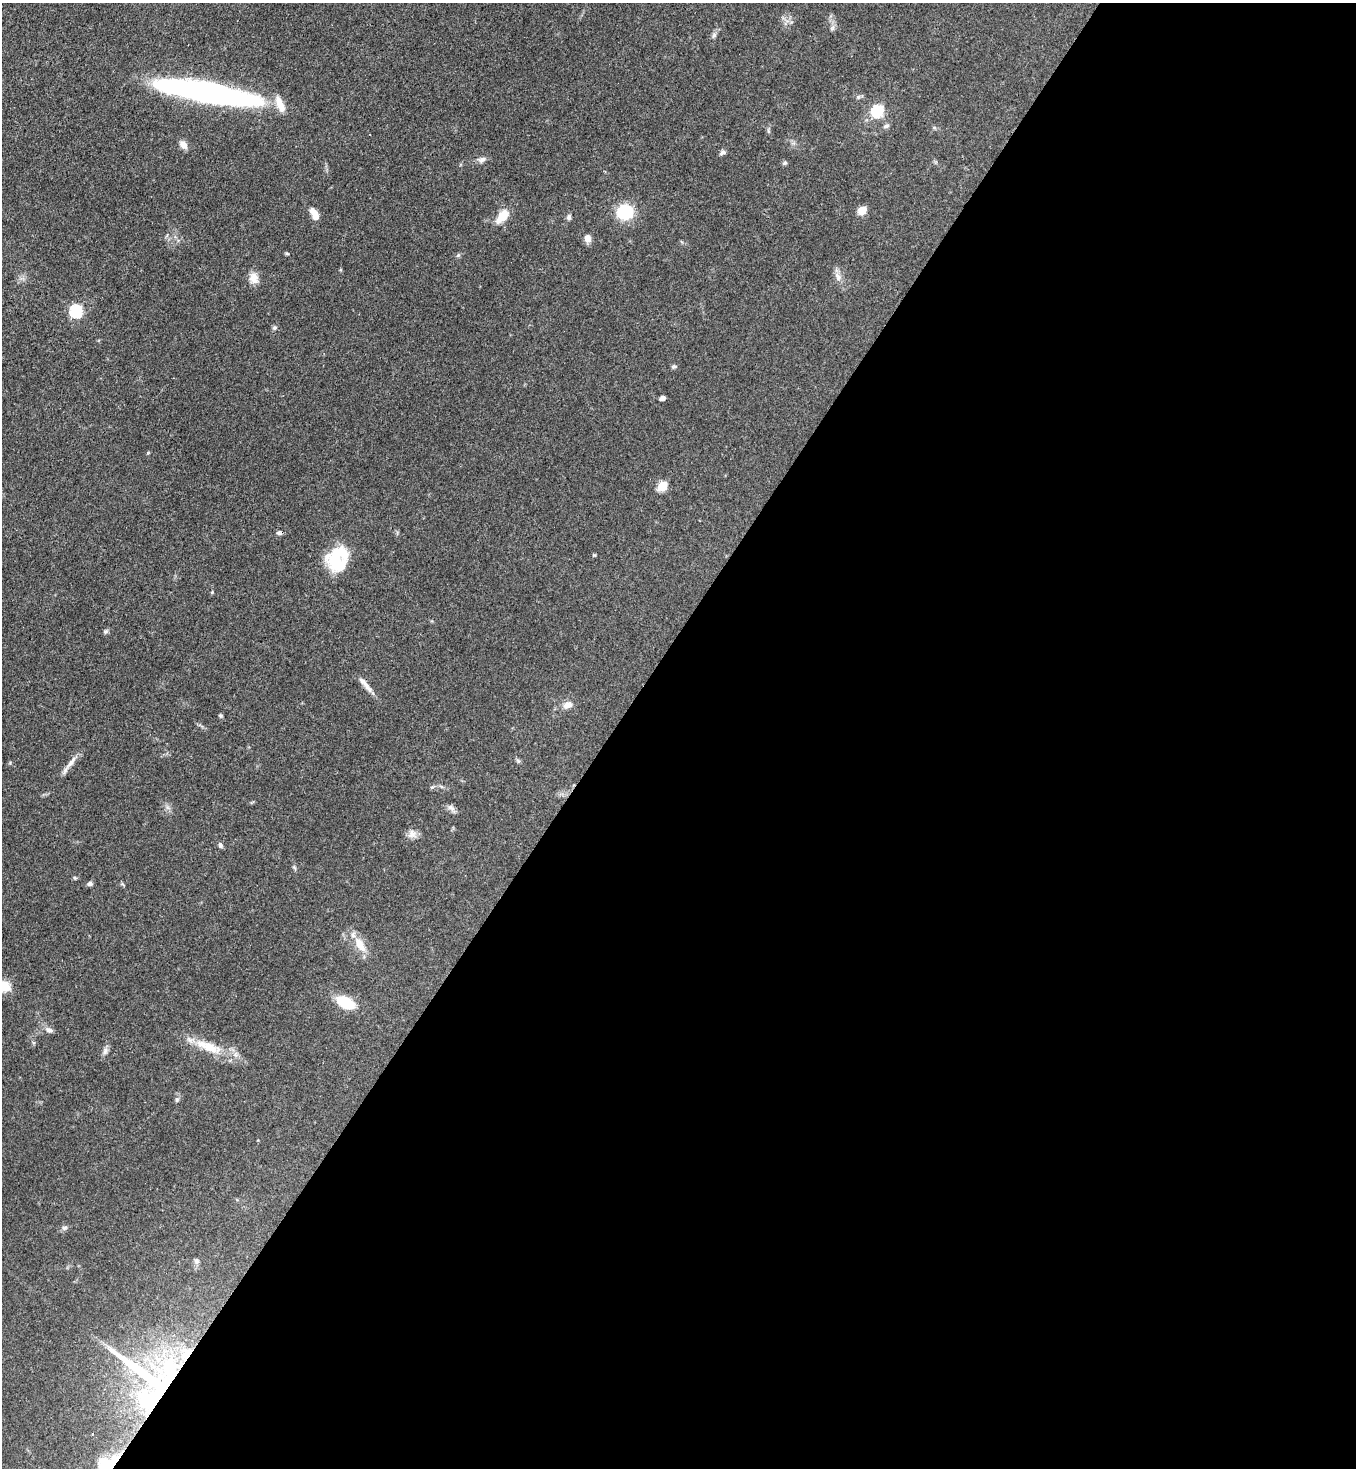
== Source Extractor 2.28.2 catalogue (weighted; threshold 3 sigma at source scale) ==
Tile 12 of 4 x 4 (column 4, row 3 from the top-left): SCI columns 4287-5640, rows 1531-2996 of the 6015 x 5992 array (HDU 1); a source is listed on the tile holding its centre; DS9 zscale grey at full resolution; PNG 1358 x 1470 px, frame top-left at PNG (2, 3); no overlay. Shown black and unused: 55% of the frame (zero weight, under 3 of 4 exposures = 7% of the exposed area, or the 3 px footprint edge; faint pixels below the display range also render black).
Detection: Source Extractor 2.28.2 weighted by HDU 2 'WHT'; one run over the whole footprint, this tile lists its part. Background 0.0644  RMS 0.0036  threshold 0.0163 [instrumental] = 3 sigma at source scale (4.5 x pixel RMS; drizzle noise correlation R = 1.50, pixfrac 1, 0.05/0.05 arcsec/px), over >= 5 px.
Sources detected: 54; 1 inside a brighter object's white glare — not listed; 2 inside a brighter listed object's ellipse — not listed separately; the other 51 listed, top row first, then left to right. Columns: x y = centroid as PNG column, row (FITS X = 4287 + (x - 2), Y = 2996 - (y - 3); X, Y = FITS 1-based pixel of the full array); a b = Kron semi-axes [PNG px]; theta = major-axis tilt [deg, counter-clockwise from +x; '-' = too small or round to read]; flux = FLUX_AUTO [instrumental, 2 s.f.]
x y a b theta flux
832 28 9 4 55 0.87
714 35 8 6 63 0.94
207 92 91 15 -10 150
878 111 7 6 - 25
886 126 9 5 15 0.88
768 131 6 4 -71 0.52
183 145 12 8 -42 2.3
723 152 9 6 19 0.89
482 159 12 7 14 1.5
785 163 7 5 44 0.6
862 210 6 5 - 8.5
625 212 14 13 - 17
315 215 14 7 -63 4.3
502 216 17 9 47 6.3
569 217 7 6 - 0.95
588 238 10 8 -71 2
287 253 6 3 -19 0.42
458 255 6 4 44 0.55
838 277 14 7 -56 2.2
254 278 14 12 88 3.4
76 311 7 6 - 37
274 328 6 6 - 0.69
674 366 8 5 23 0.64
662 398 6 4 17 1.2
662 486 6 6 - 12
279 533 8 5 -9 0.78
594 555 5 4 - 0.38
337 562 31 21 -38 14
212 592 4 3 - 0.33
105 631 6 6 - 0.69
365 684 24 6 -47 2.8
568 705 12 9 19 2.6
220 715 5 4 - 0.56
518 761 6 5 - 0.62
71 762 24 6 51 2.8
432 787 6 4 17 0.49
451 808 12 7 -41 1.4
412 834 11 10 - 2.2
220 845 8 5 -58 0.84
90 884 6 5 - 1
360 945 23 10 -60 5.8
4 986 14 11 -12 6.3
345 1003 16 9 -28 15
49 1030 10 7 -25 1.5
208 1047 46 13 -22 11
105 1051 11 6 81 1.3
177 1099 7 5 76 0.79
64 1228 9 5 7 0.93
197 1261 8 7 - 1
151 1381 80 54 -44 96
107 1465 26 18 44 12
Overlapping masked pixels (flux is a lower limit): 3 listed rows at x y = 365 684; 151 1381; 107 1465
Isophote crosses this tile's border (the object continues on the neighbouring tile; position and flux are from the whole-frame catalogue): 2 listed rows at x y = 4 986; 107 1465